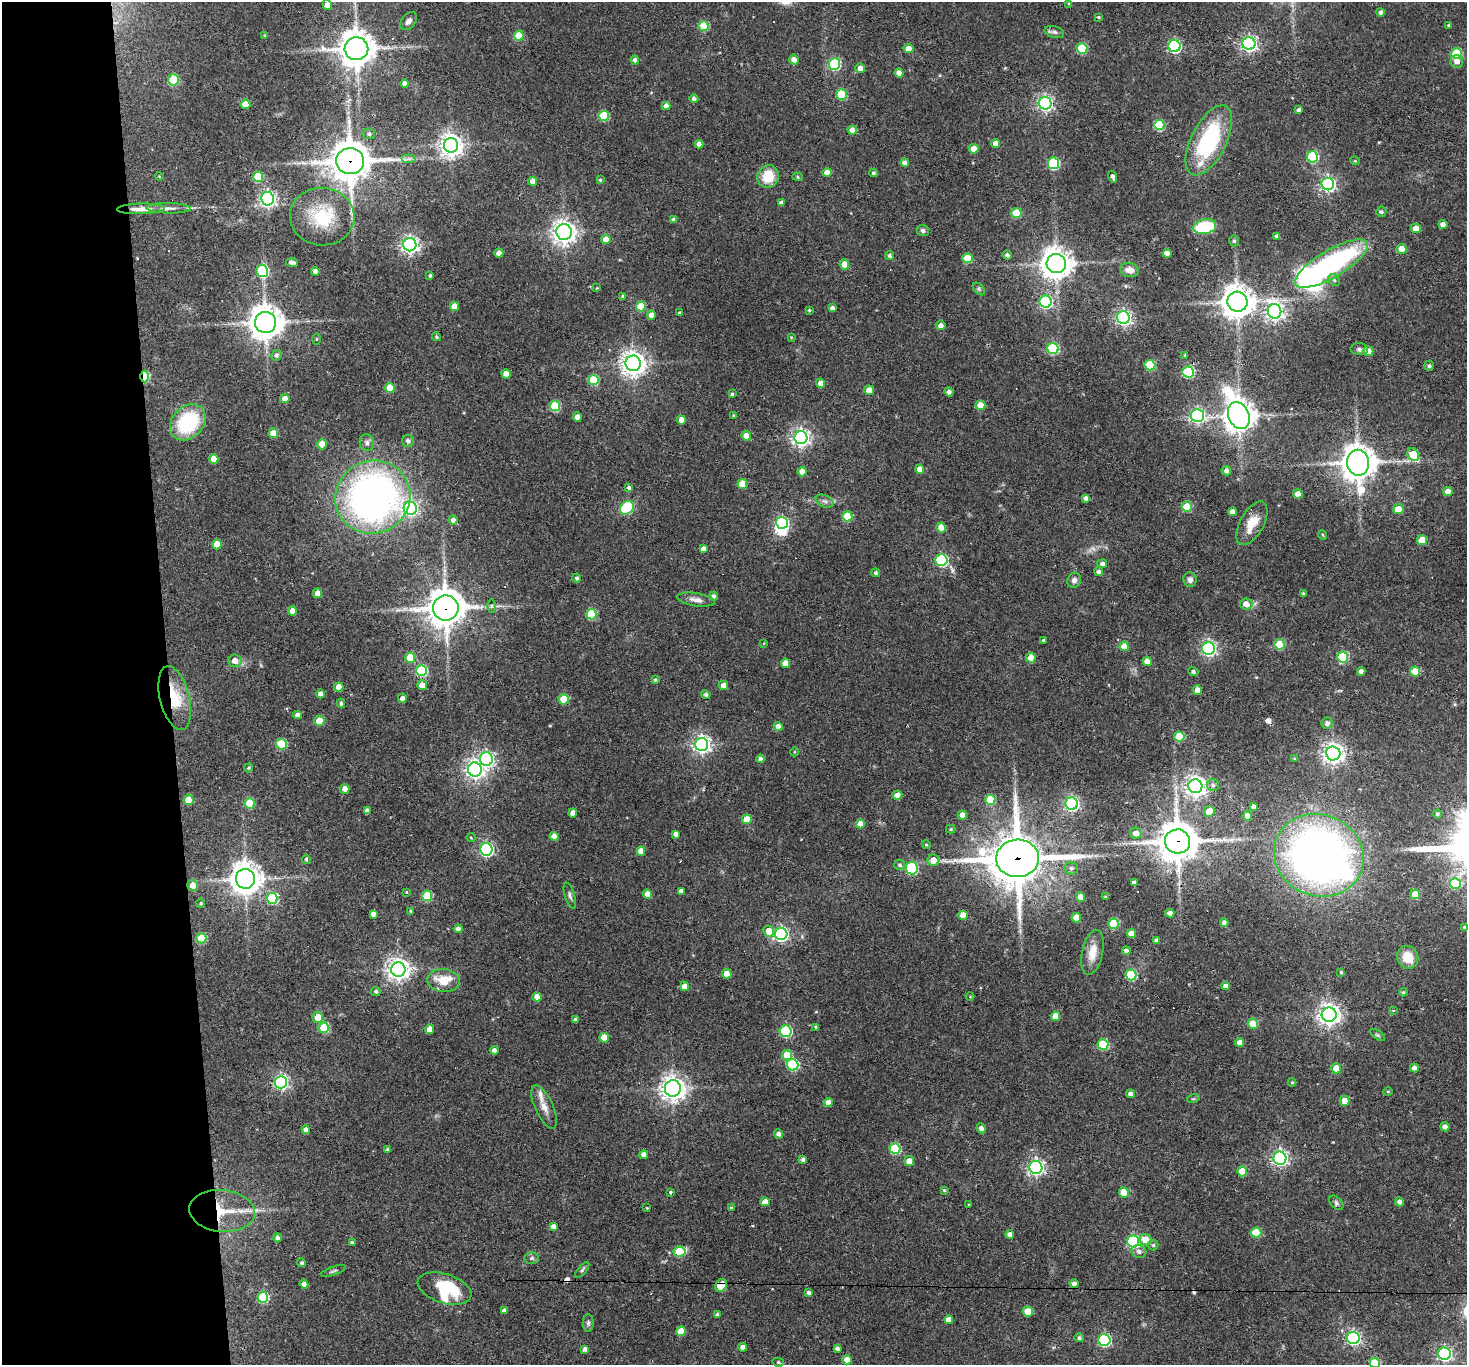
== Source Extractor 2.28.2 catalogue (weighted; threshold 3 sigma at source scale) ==
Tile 4 of 3 x 3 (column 1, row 2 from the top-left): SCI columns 1-1465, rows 1523-2885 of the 4396 x 4374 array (HDU 1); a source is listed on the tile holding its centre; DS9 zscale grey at full resolution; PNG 1469 x 1367 px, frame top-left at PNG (2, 2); each listed source drawn as its Kron ellipse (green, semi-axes under 4 px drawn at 4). Shown black and unused: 12% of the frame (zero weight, under 2 of 3 exposures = <1% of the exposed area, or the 3 px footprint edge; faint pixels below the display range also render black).
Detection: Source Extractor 2.28.2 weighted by HDU 2 'WHT'; one run over the whole footprint, this tile lists its part. Background 0.0647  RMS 0.0057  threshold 0.0257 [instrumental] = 3 sigma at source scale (4.5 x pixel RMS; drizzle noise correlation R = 1.50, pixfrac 1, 0.05/0.05 arcsec/px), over >= 5 px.
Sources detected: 393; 2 inside a brighter object's white glare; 5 cosmic-ray / hot-pixel residue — neither listed nor drawn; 5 inside a brighter listed object's ellipse — not listed separately; the other 381 listed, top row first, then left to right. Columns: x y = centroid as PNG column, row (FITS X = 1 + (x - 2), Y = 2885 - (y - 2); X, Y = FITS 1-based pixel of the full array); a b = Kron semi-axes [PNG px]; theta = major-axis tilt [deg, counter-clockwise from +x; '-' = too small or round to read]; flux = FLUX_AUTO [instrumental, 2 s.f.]
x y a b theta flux
1069 3 4 3 - 0.63
327 5 5 4 - 4
1381 12 4 4 - 1.5
1098 17 3 3 - 0.73
409 21 10 7 50 2.7
1448 25 4 3 - 0.51
704 26 5 5 - 21
1054 32 10 6 -15 1.7
265 35 4 3 - 0.6
519 36 5 5 - 16
1249 44 6 6 - 160
1174 46 6 6 - 90
908 48 5 4 - 5.2
1082 48 5 5 - 28
356 49 12 11 - 1000
1457 54 5 5 - 36
794 59 5 5 - 3.3
635 60 4 4 - 1.9
1457 61 6 6 - 3.4
834 64 6 5 - 54
860 68 5 5 - 3
899 73 4 4 - 3.8
173 80 5 5 - 26
405 84 4 4 - 2.6
842 94 5 5 - 29
694 99 4 4 - 1.5
1045 103 6 6 - 150
245 104 5 5 - 6.6
666 106 4 4 - 2.9
1299 110 4 4 - 1.6
604 116 5 5 - 27
1159 125 5 5 - 30
852 130 5 4 - 3.8
369 134 6 5 - 1.5
1209 140 38 17 63 59
996 143 5 4 - 3.7
699 144 4 4 - 3.3
451 145 7 7 - 440
974 149 5 4 - 8.3
1312 157 5 5 - 47
409 159 7 4 0 1.5
350 161 14 13 - 1400
1355 161 5 3 - 0.45
905 163 4 4 - 2.5
1053 163 6 5 - 52
827 173 4 4 - 5
873 173 4 4 - 0.99
159 176 4 3 - 0.43
768 176 11 10 - 14
258 177 5 5 - 20
798 177 5 4 - 0.84
1113 177 6 3 -73 1.7
600 180 4 3 - 0.65
532 181 4 4 - 5.2
1328 184 6 6 - 150
268 199 6 6 - 180
781 203 4 4 - 1.6
169 208 22 5 -1 3.5
141 209 24 5 2 6.8
1381 212 5 5 - 1.3
1016 213 5 5 - 18
322 217 32 29 -5 30
674 220 4 4 - 1.8
1443 224 4 4 - 3.3
1205 227 11 7 10 32
1416 228 5 4 - 5.8
923 230 6 5 - 1.5
564 232 8 7 - 440
1277 236 4 4 - 1.8
606 239 4 4 - 5.8
1234 241 5 5 - 0.86
410 245 6 6 - 220
1402 249 5 5 - 7.1
499 253 4 4 - 3.4
1167 253 4 4 - 5.5
1007 255 5 4 - 1.5
890 256 5 4 - 1.3
967 258 5 5 - 18
292 262 6 3 -9 2.3
844 264 5 4 - 6.3
1056 264 10 9 - 740
1331 264 41 13 31 100
1129 270 9 7 -16 4.2
262 271 6 5 - 61
315 271 4 4 - 2.2
430 275 3 3 - 1.1
1334 280 6 5 - 1.2
597 288 3 3 - 0.37
979 289 7 4 -46 1
623 296 3 3 - 0.97
1046 302 6 6 - 81
1237 302 10 10 - 840
454 306 5 4 - 6.5
641 306 5 5 - 16
832 308 4 4 - 2
809 310 3 3 - 0.72
1275 311 7 6 - 240
679 313 3 3 - 0.78
651 315 4 4 - 4.8
1123 318 6 6 - 160
266 322 10 10 - 920
941 325 5 5 - 2.6
436 337 4 4 - 0.86
791 337 4 3 - 0.5
316 339 5 3 - 0.57
1053 348 6 5 - 49
1359 349 9 6 -4 1.5
1368 351 5 4 - 5.8
276 355 5 5 - 1.6
1185 355 3 3 - 0.69
633 363 8 7 - 520
1150 365 5 5 - 26
1429 366 5 5 - 1.1
1188 372 5 5 - 51
506 374 4 4 - 4.5
145 377 6 3 90 33
593 380 5 5 - 23
821 383 4 4 - 4.5
390 388 5 5 - 12
869 390 5 4 - 7.3
949 392 4 4 - 2
732 394 4 4 - 0.82
285 398 4 4 - 4.3
980 405 5 4 - 6.9
555 406 5 5 - 31
734 416 4 3 - 0.77
1197 416 6 6 - 130
1239 416 14 10 -67 720
577 417 4 4 - 3.3
681 420 4 4 - 4.2
188 422 20 15 46 40
273 433 5 4 - 7.4
746 436 5 4 - 5
801 438 6 6 - 230
408 441 6 6 - 1.8
367 443 8 7 - 2
322 444 5 4 - 8.6
1413 455 7 5 -55 14
214 459 5 4 - 10
1358 463 13 11 -82 1000
920 469 4 4 - 4.9
1226 471 5 4 - 2.5
802 472 4 4 - 5.1
742 484 5 4 - 14
629 488 3 3 - 1.8
1448 491 5 4 - 4.4
1298 494 4 4 - 5.7
373 497 38 36 29 280
1086 498 4 4 - 2
825 501 9 6 -26 1.9
1187 507 5 5 - 22
410 508 6 6 - 130
627 508 7 6 - 38
1398 509 5 5 - 7.7
1232 512 4 4 - 4.1
847 516 5 5 - 21
453 520 4 4 - 2.4
782 523 6 5 - 70
1252 523 24 12 61 11
941 528 5 4 - 8.6
1323 535 5 3 - 0.53
1422 540 5 5 - 15
217 544 5 4 - 7.5
704 549 4 4 - 3.7
941 560 6 6 - 71
1102 564 5 4 - 1.7
1099 572 4 4 - 1.8
876 573 4 4 - 1
577 578 4 4 - 1.2
1074 580 8 6 63 2.3
1190 580 7 6 - 2.4
318 593 5 4 - 3.5
1303 594 4 4 - 0.87
714 596 4 4 - 1.5
696 600 19 6 -8 3.7
1246 604 6 5 - 4.5
491 606 6 4 89 0.94
446 608 13 12 - 1100
292 611 5 4 - 4.4
591 614 5 5 - 28
1043 640 3 3 - 0.91
764 643 3 3 - 0.49
1280 644 5 5 - 23
1124 646 5 4 - 8.1
1208 648 6 6 - 140
1343 657 5 5 - 31
410 658 5 5 - 16
1031 658 5 4 - 7.7
235 661 6 6 - 4.3
1147 661 5 4 - 7.1
785 663 4 4 - 5.3
421 670 5 5 - 43
1415 671 5 5 - 13
1193 672 5 4 - 1.2
1361 672 4 4 - 2.6
655 680 4 4 - 0.95
422 685 5 4 - 6
724 685 4 4 - 4.8
339 687 5 4 - 7.2
1198 690 5 4 - 4.7
320 694 4 4 - 2.4
706 695 4 4 - 1.4
175 698 33 14 -76 20
402 698 5 4 - 2.4
564 699 5 5 - 20
341 703 4 4 - 1.3
298 715 4 4 - 2.6
319 721 5 5 - 16
1327 723 6 5 - 2
778 726 5 4 - 3.4
1179 737 5 5 - 18
281 744 5 5 - 30
702 745 6 6 - 220
794 752 4 3 - 0.44
1333 753 7 7 - 350
486 759 7 6 - 150
760 759 4 4 - 2.2
1294 759 4 3 - 0.64
249 768 5 4 - 0.72
475 769 7 6 - 260
1213 785 6 6 - 1.3
1195 786 7 7 - 350
344 789 5 5 - 3.3
897 795 5 4 - 4.2
189 800 5 5 - 13
990 800 5 5 - 18
250 803 5 5 - 20
1072 804 6 6 - 130
1253 807 4 3 - 1.7
367 811 4 4 - 2.8
1209 811 5 5 - 8.6
573 813 4 4 - 3
1437 814 4 4 - 1.2
962 815 4 4 - 3.6
1247 816 5 4 - 6.1
747 819 5 4 - 9.4
860 824 4 4 - 7.4
951 829 4 4 - 0.65
1136 833 6 5 - 3.8
676 834 4 4 - 2.6
554 836 4 4 - 4.3
471 838 4 4 - 0.55
1177 841 12 12 - 1500
926 845 4 4 - 0.73
486 850 6 6 - 110
641 851 4 4 - 6
1319 855 45 40 -23 370
1018 858 21 19 2 2400
306 859 5 4 - 1
933 860 6 6 - 6.4
900 865 5 5 - 1.3
912 868 6 6 - 52
1071 868 7 6 - 1.5
245 879 10 9 - 760
1134 883 4 4 - 3
1455 883 6 5 - 22
192 885 5 5 - 4.4
681 891 4 4 - 2.3
406 892 3 3 - 0.49
647 894 4 4 - 5.4
1415 894 5 5 - 11
427 896 5 5 - 25
570 896 13 5 -74 1.7
1080 897 5 4 - 6.3
1105 897 3 3 - 0.57
272 898 5 5 - 35
201 903 4 3 - 0.72
411 911 3 2 - 0.59
1170 913 4 4 - 2.9
373 914 4 4 - 2.6
963 915 4 4 - 6
1076 918 5 5 - 11
1224 923 4 4 - 2.3
1113 924 5 5 - 26
1465 927 3 3 - 0.9
458 929 4 4 - 2
768 931 5 5 - 6.9
1131 933 5 4 - 6.8
781 934 6 6 - 120
201 938 5 5 - 21
1156 940 4 4 - 2
1126 951 4 4 - 1.8
1092 952 23 10 78 8.6
1408 957 12 10 -65 9.9
398 969 7 7 - 420
1341 972 4 4 - 0.73
727 974 5 4 - 7.7
1131 975 5 5 - 41
444 981 16 11 -4 14
685 986 4 4 - 5.5
1226 986 4 4 - 3
376 991 4 4 - 1.2
1403 992 4 3 - 0.65
537 997 4 4 - 5.6
970 997 4 3 - 0.42
1393 1010 3 3 - 0.93
1329 1015 7 7 - 370
1055 1016 5 4 - 8.3
318 1017 5 5 - 8.2
575 1020 4 3 - 2
1253 1024 5 5 - 12
816 1027 4 3 - 1.2
324 1028 5 5 - 29
430 1029 5 4 - 5.7
786 1031 6 6 - 61
1378 1035 8 4 -36 0.98
604 1038 5 4 - 10
1240 1043 4 4 - 3.3
1103 1045 5 5 - 36
494 1050 4 4 - 2.4
787 1055 5 5 - 13
793 1065 6 5 - 50
1336 1068 5 5 - 5.9
1414 1068 4 4 - 2.9
281 1082 6 6 - 140
1292 1082 4 4 - 0.62
673 1088 8 8 - 460
1388 1091 5 3 - 0.47
1130 1094 4 4 - 2.2
1193 1099 6 4 18 0.71
1344 1101 5 5 - 5.4
828 1103 4 4 - 6.1
544 1107 23 9 -66 5.6
1445 1127 4 4 - 2.7
981 1128 5 4 - 2.2
306 1130 4 4 - 2.8
778 1134 5 4 - 2.1
895 1149 5 5 - 38
387 1150 3 3 - 0.92
644 1155 4 4 - 3.1
1280 1158 6 6 - 180
803 1160 4 3 - 1.7
909 1161 5 5 - 5.2
1036 1167 6 6 - 180
1242 1171 5 5 - 10
944 1190 3 3 - 0.73
670 1192 4 3 - 0.77
1124 1192 5 5 - 11
765 1202 4 4 - 4.8
1400 1202 4 4 - 2.3
1336 1203 8 5 -47 1.3
969 1205 4 3 - 0.46
647 1208 3 3 - 0.55
731 1208 3 3 - 0.79
222 1211 33 21 -5 21
553 1226 4 4 - 2.7
1256 1233 5 5 - 22
1010 1234 4 4 - 2.5
277 1238 4 4 - 1.7
1146 1240 6 5 - 9.1
1133 1241 6 6 - 84
352 1243 4 3 - 1.1
1153 1245 5 5 - 0.92
1139 1251 7 6 - 2.1
679 1252 6 5 - 26
532 1258 7 6 - 1.2
302 1263 4 4 - 1.2
582 1270 9 4 50 1
333 1271 13 3 19 1.2
304 1284 4 4 - 2.6
1074 1284 4 4 - 2.1
721 1285 7 5 56 21
444 1289 28 14 -18 24
809 1293 4 4 - 2.2
263 1297 5 5 - 43
504 1311 4 4 - 2.5
1028 1312 5 5 - 14
717 1315 4 3 - 1.3
949 1320 4 4 - 5.7
588 1323 9 5 89 1.2
681 1331 5 4 - 10
1079 1338 4 4 - 1.3
1353 1338 6 6 - 130
1104 1340 6 6 - 76
743 1347 4 4 - 2.9
585 1349 4 4 - 2.2
837 1349 4 4 - 1.8
1445 1354 6 6 - 140
847 1360 5 4 - 7.7
778 1362 5 4 - 0.83
1375 1363 5 5 - 32
Overlapping masked pixels (flux is a lower limit): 8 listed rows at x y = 350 161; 145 377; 446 608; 175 698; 1177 841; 1018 858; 222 1211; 721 1285
Isophote crosses this tile's border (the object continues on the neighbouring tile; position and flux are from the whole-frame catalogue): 1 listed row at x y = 1375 1363